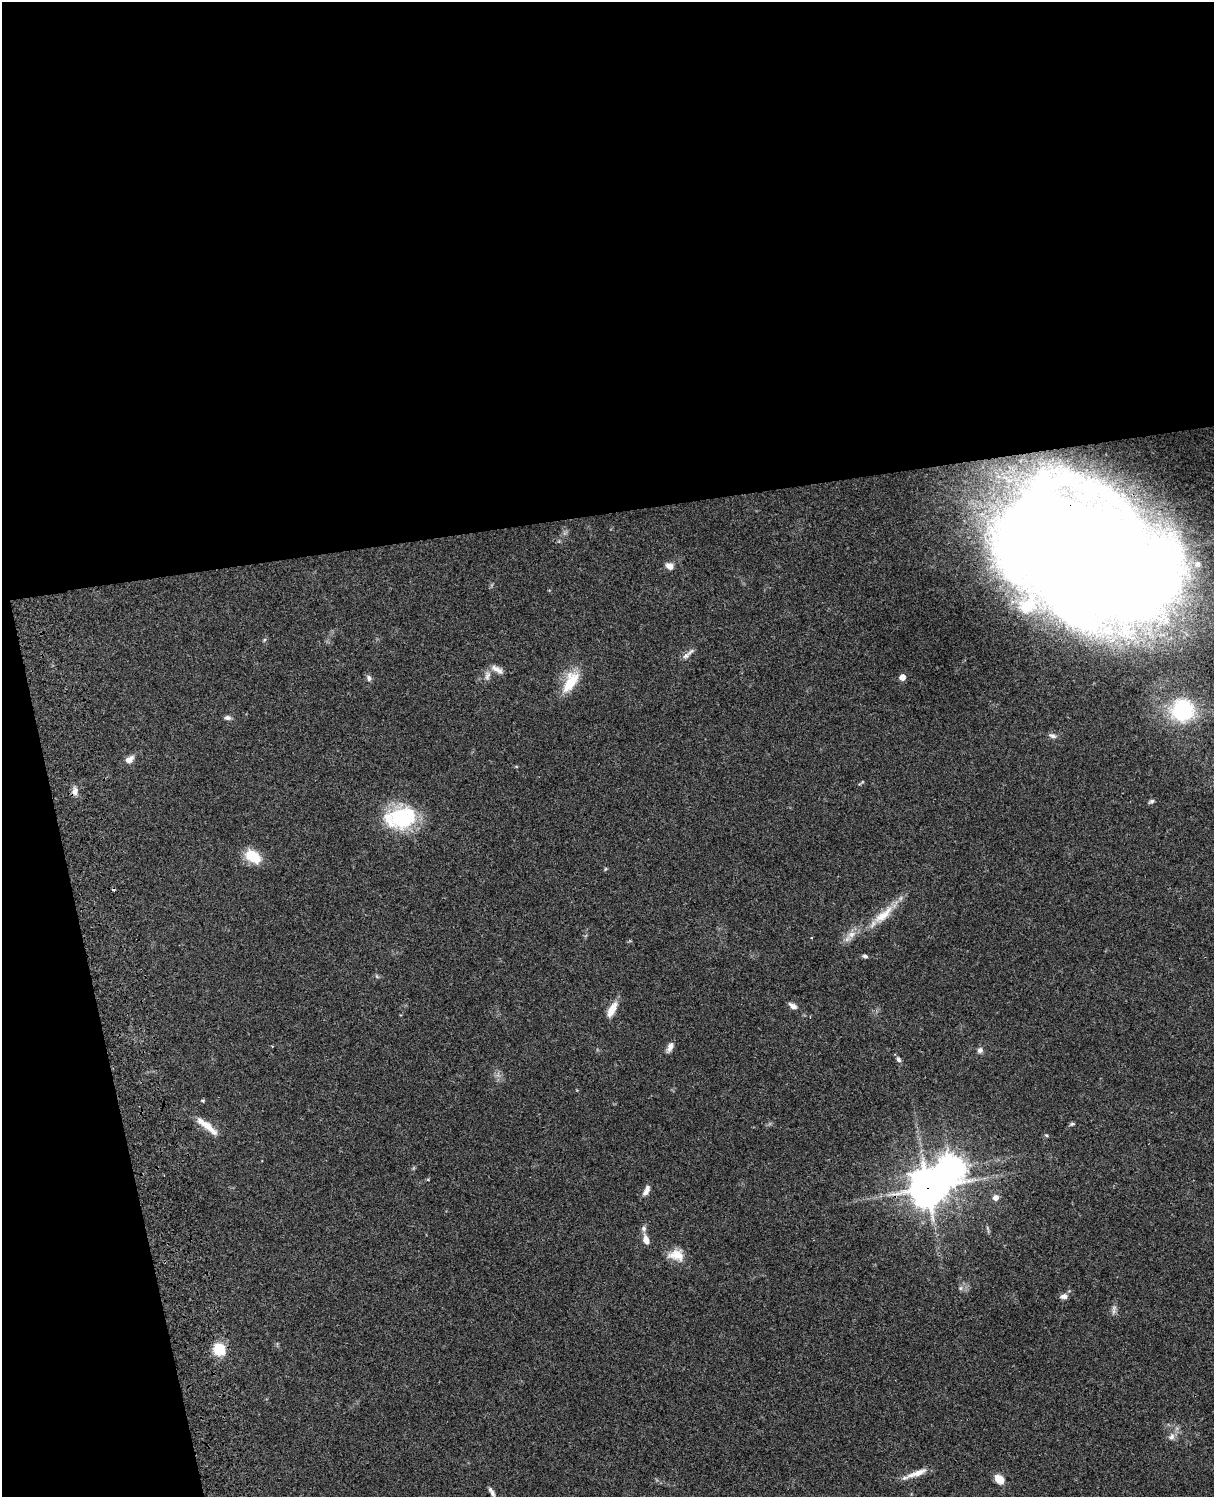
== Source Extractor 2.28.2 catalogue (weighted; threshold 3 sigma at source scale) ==
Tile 1 of 4 x 3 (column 1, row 1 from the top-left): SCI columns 121-1332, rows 3268-4762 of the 5087 x 4925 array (HDU 1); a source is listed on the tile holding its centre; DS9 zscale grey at full resolution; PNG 1216 x 1499 px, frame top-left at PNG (2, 2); no overlay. Shown black and unused: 39% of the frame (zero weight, under 3 of 4 exposures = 6% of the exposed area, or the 3 px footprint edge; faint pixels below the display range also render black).
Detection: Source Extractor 2.28.2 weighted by HDU 2 'WHT'; one run over the whole footprint, this tile lists its part. Background 0.0774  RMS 0.0059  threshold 0.0264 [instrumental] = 3 sigma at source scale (4.5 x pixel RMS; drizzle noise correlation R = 1.50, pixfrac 1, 0.05/0.05 arcsec/px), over >= 5 px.
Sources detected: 50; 1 cosmic-ray / hot-pixel residue — not listed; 4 inside a brighter listed object's ellipse — not listed separately; the other 45 listed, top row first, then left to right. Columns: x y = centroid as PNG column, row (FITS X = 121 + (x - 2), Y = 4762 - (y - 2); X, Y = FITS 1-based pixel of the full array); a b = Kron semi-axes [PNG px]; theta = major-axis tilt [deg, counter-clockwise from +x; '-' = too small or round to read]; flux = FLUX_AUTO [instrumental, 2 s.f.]
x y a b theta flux
1087 556 146 90 -32 1700
669 566 10 8 -33 3
264 640 6 4 71 0.74
686 656 11 6 37 2.5
497 669 20 7 -29 3.7
487 676 13 7 76 3
902 677 5 4 - 5.5
369 678 8 6 -71 1.7
570 682 29 14 60 16
1182 710 23 22 - 48
227 718 8 6 -2 1.8
1052 736 11 6 -21 2.1
129 759 12 7 30 3.7
75 791 12 7 88 3
1151 801 7 4 21 1.3
401 818 33 23 11 46
253 856 21 13 -32 13
605 869 6 3 71 0.6
883 915 36 11 41 13
851 934 11 9 17 4.2
865 956 6 4 -18 1.3
793 1006 10 6 -31 2.7
612 1009 19 8 62 6.8
670 1047 13 6 66 3
980 1050 7 7 - 2
898 1059 8 5 -57 1.7
203 1101 5 4 - 0.65
1072 1124 6 5 - 0.88
207 1126 36 8 -39 8.7
1046 1135 5 3 - 0.65
951 1168 10 9 - 610
928 1188 13 13 - 1000
646 1192 10 7 44 2.5
996 1197 6 6 - 3.3
644 1229 9 7 -68 1.8
646 1240 11 6 -70 4.4
676 1255 20 14 -3 8.3
960 1288 6 6 - 1.2
1064 1296 9 6 10 2.7
1114 1308 8 6 46 1.7
219 1349 14 13 - 13
1171 1437 10 8 47 2.7
917 1473 29 7 20 6.8
999 1479 12 8 -44 6
492 1493 9 6 -72 1.7
Overlapping masked pixels (flux is a lower limit): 2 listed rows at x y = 1087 556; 928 1188
Isophote crosses this tile's border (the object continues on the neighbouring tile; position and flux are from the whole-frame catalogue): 1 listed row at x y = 1087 556